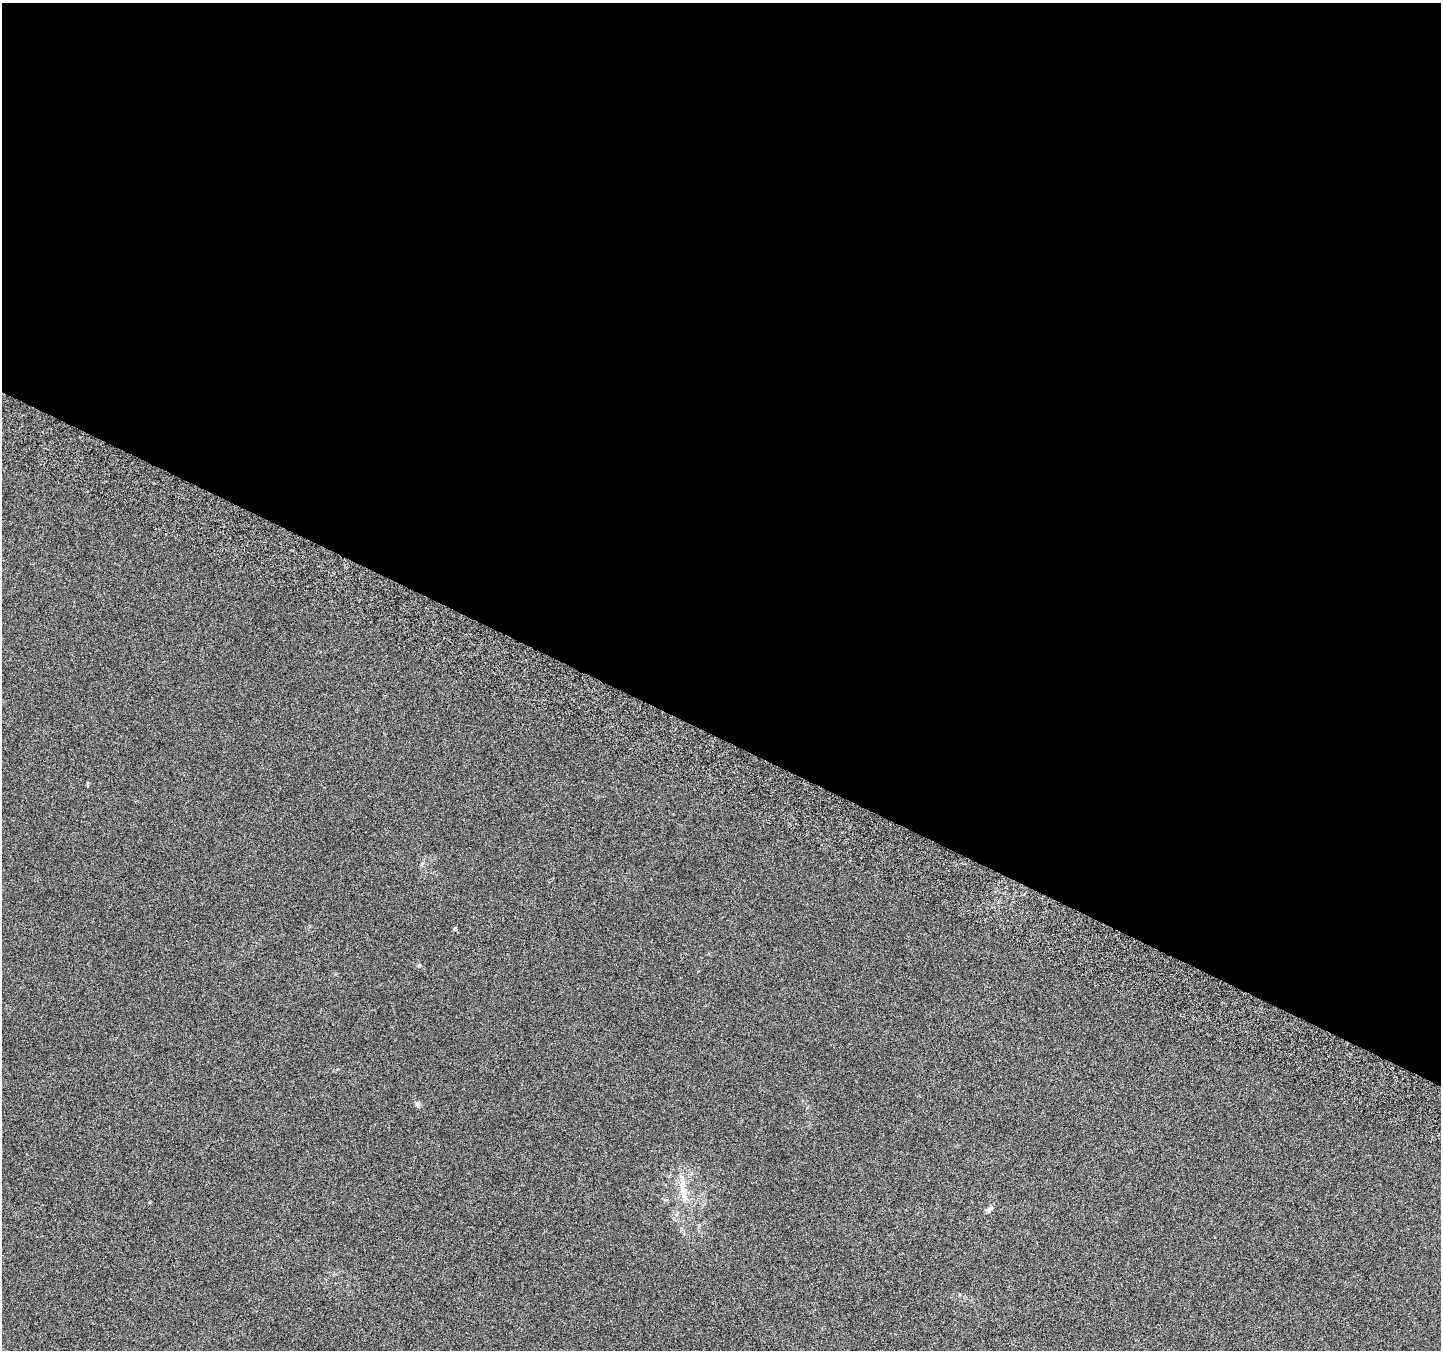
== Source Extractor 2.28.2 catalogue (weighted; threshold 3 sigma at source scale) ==
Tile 3 of 4 x 4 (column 3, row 1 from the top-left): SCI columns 2910-4348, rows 4298-5645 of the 5825 x 5965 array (HDU 1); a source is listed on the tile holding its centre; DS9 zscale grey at full resolution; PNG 1443 x 1352 px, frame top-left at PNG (2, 3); no overlay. Shown black and unused: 55% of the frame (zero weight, under 3 of 6 exposures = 3% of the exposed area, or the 3 px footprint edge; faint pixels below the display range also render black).
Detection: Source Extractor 2.28.2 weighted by HDU 2 'WHT'; one run over the whole footprint, this tile lists its part. Background 0.00842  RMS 0.0029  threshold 0.0119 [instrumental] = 3 sigma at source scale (4.09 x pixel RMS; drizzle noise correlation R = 1.36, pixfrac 0.8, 0.0396/0.0396 arcsec/px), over >= 5 px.
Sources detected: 5; all 5 listed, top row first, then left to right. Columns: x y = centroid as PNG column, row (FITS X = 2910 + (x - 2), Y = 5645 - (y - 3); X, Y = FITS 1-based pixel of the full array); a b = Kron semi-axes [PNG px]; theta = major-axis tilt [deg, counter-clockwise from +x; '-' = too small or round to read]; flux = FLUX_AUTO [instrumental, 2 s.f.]
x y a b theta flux
455 929 4 4 - 0.48
418 1105 8 6 -46 0.65
682 1189 40 9 -80 5.3
988 1211 7 6 - 0.65
959 1294 5 3 - 0.21